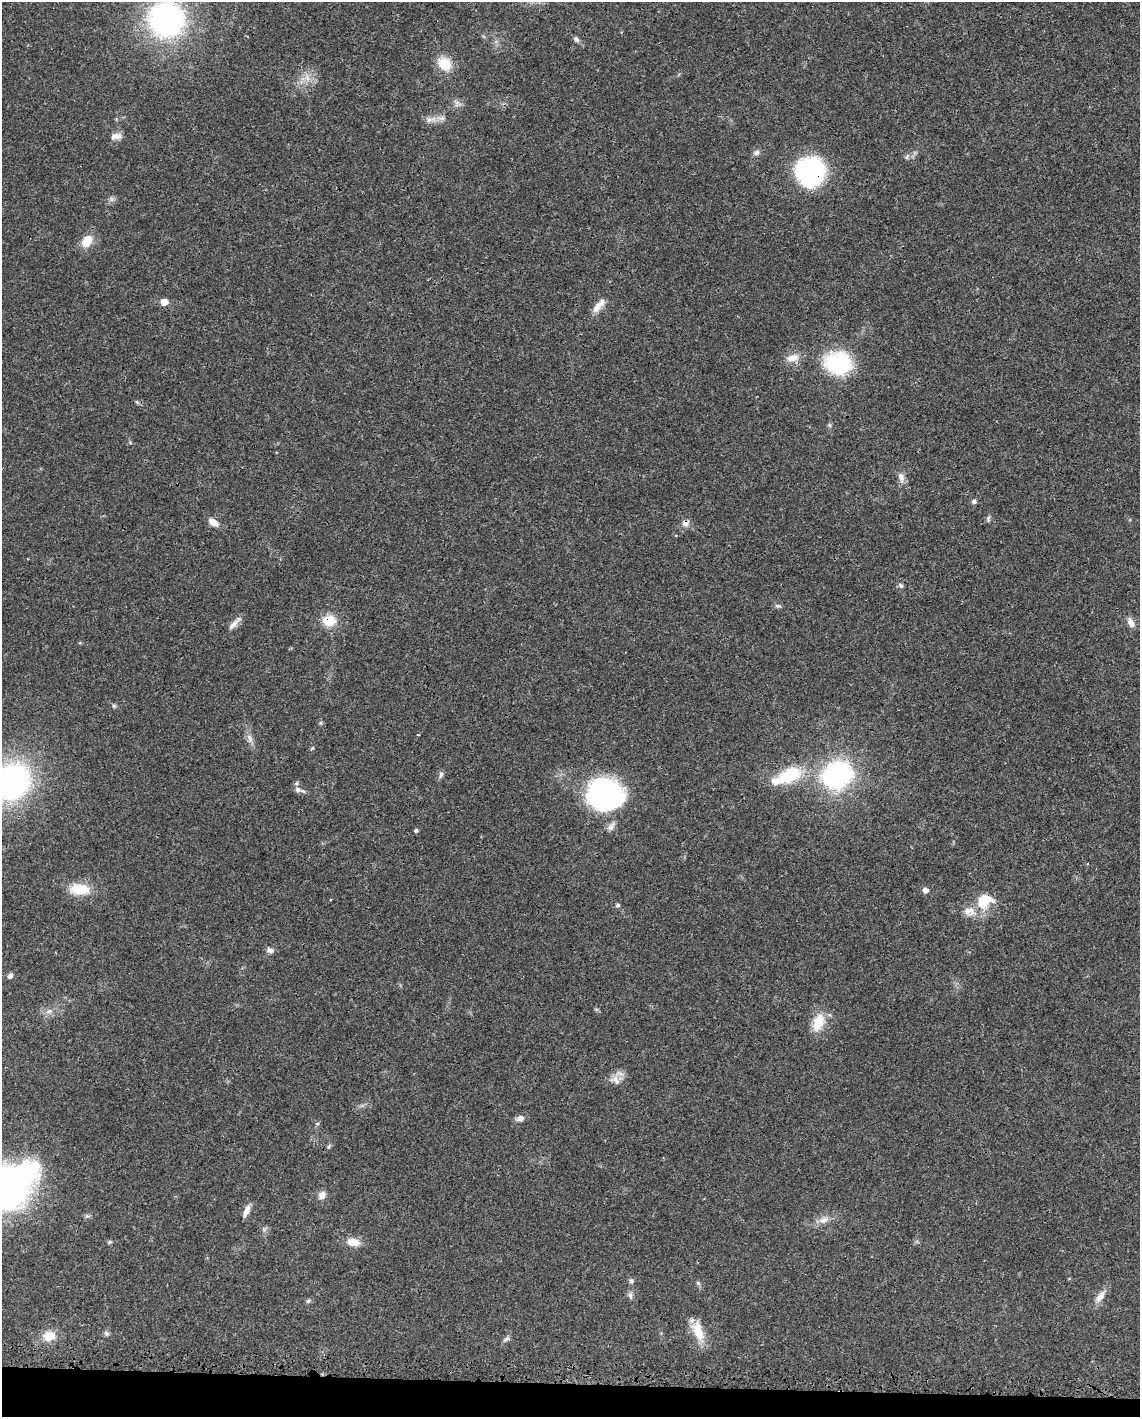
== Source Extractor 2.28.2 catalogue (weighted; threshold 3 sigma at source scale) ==
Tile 11 of 4 x 3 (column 3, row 3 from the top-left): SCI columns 2368-3505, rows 259-1673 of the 4733 x 4651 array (HDU 1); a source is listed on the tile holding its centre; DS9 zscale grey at full resolution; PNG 1142 x 1419 px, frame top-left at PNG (2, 2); no overlay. Shown black and unused: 2% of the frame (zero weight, under 3 of 4 exposures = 7% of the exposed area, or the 3 px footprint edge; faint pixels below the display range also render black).
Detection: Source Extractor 2.28.2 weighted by HDU 2 'WHT'; one run over the whole footprint, this tile lists its part. Background 0.0165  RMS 0.0028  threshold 0.0125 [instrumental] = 3 sigma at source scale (4.5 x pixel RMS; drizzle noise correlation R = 1.50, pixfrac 1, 0.05/0.05 arcsec/px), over >= 5 px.
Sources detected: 74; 5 inside a brighter listed object's ellipse — not listed separately; the other 69 listed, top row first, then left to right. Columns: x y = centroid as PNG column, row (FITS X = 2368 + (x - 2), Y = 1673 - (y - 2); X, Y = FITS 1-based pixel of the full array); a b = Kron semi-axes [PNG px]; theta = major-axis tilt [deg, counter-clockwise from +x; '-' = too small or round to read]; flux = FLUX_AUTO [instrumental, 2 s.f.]
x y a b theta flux
166 19 32 31 - 68
576 39 9 6 -45 0.78
444 64 16 13 -40 6.5
307 78 13 6 -77 1.8
429 120 15 6 6 1.6
115 136 13 8 12 1.9
756 153 9 6 24 0.97
907 157 9 6 48 0.79
810 171 28 26 59 39
111 199 7 4 -89 0.65
87 241 16 11 55 4.3
164 302 6 5 - 3.1
597 308 16 9 58 2.3
793 358 19 10 13 2.9
838 363 24 20 -6 27
137 402 7 4 -45 0.43
830 425 7 4 -88 0.47
901 477 15 8 -78 1.8
974 501 7 6 - 0.66
988 519 9 4 82 0.59
213 522 13 7 -33 2.4
685 523 10 9 - 1.4
901 585 8 5 -50 0.62
778 606 9 5 -3 0.63
329 621 16 14 -1 5.3
1131 623 12 7 -63 1.9
234 624 21 6 45 1.9
114 706 6 5 - 0.45
321 723 6 4 -90 0.4
418 735 3 3 - 0.3
250 738 15 6 -63 1.5
312 748 7 3 44 0.3
441 775 10 5 77 0.76
789 775 28 15 26 14
837 775 27 23 29 47
12 782 32 27 50 76
298 790 10 8 -21 1.3
604 794 30 27 -9 66
611 826 16 7 50 1.4
416 830 5 4 - 0.56
79 889 18 10 -2 9.2
925 890 5 5 - 1.7
984 901 19 15 38 8.1
618 905 5 4 - 0.53
270 950 10 7 -16 1.1
10 976 6 5 - 0.94
596 1009 7 4 -19 0.36
49 1011 10 6 21 1.2
818 1022 24 14 67 5.8
615 1080 16 12 -39 2.4
520 1118 11 8 17 1.3
317 1124 5 5 - 0.44
329 1147 8 5 53 0.54
7 1186 38 28 31 150
322 1195 11 8 73 1.7
247 1211 15 6 67 1.7
823 1220 15 9 20 2.2
109 1242 6 4 11 0.39
353 1242 13 8 -8 3.8
1069 1279 5 3 - 0.23
631 1281 6 6 - 0.71
698 1283 6 6 - 0.5
630 1296 12 6 -81 0.91
1100 1297 21 9 54 2.5
308 1301 6 5 - 0.54
698 1332 25 12 -60 5.9
106 1333 7 6 - 0.69
49 1336 15 12 8 4.4
506 1339 11 6 37 0.8
Overlapping masked pixels (flux is a lower limit): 4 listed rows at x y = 810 171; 685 523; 329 621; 7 1186
Isophote crosses this tile's border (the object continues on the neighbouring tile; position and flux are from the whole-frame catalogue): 3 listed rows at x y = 166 19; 12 782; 7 1186